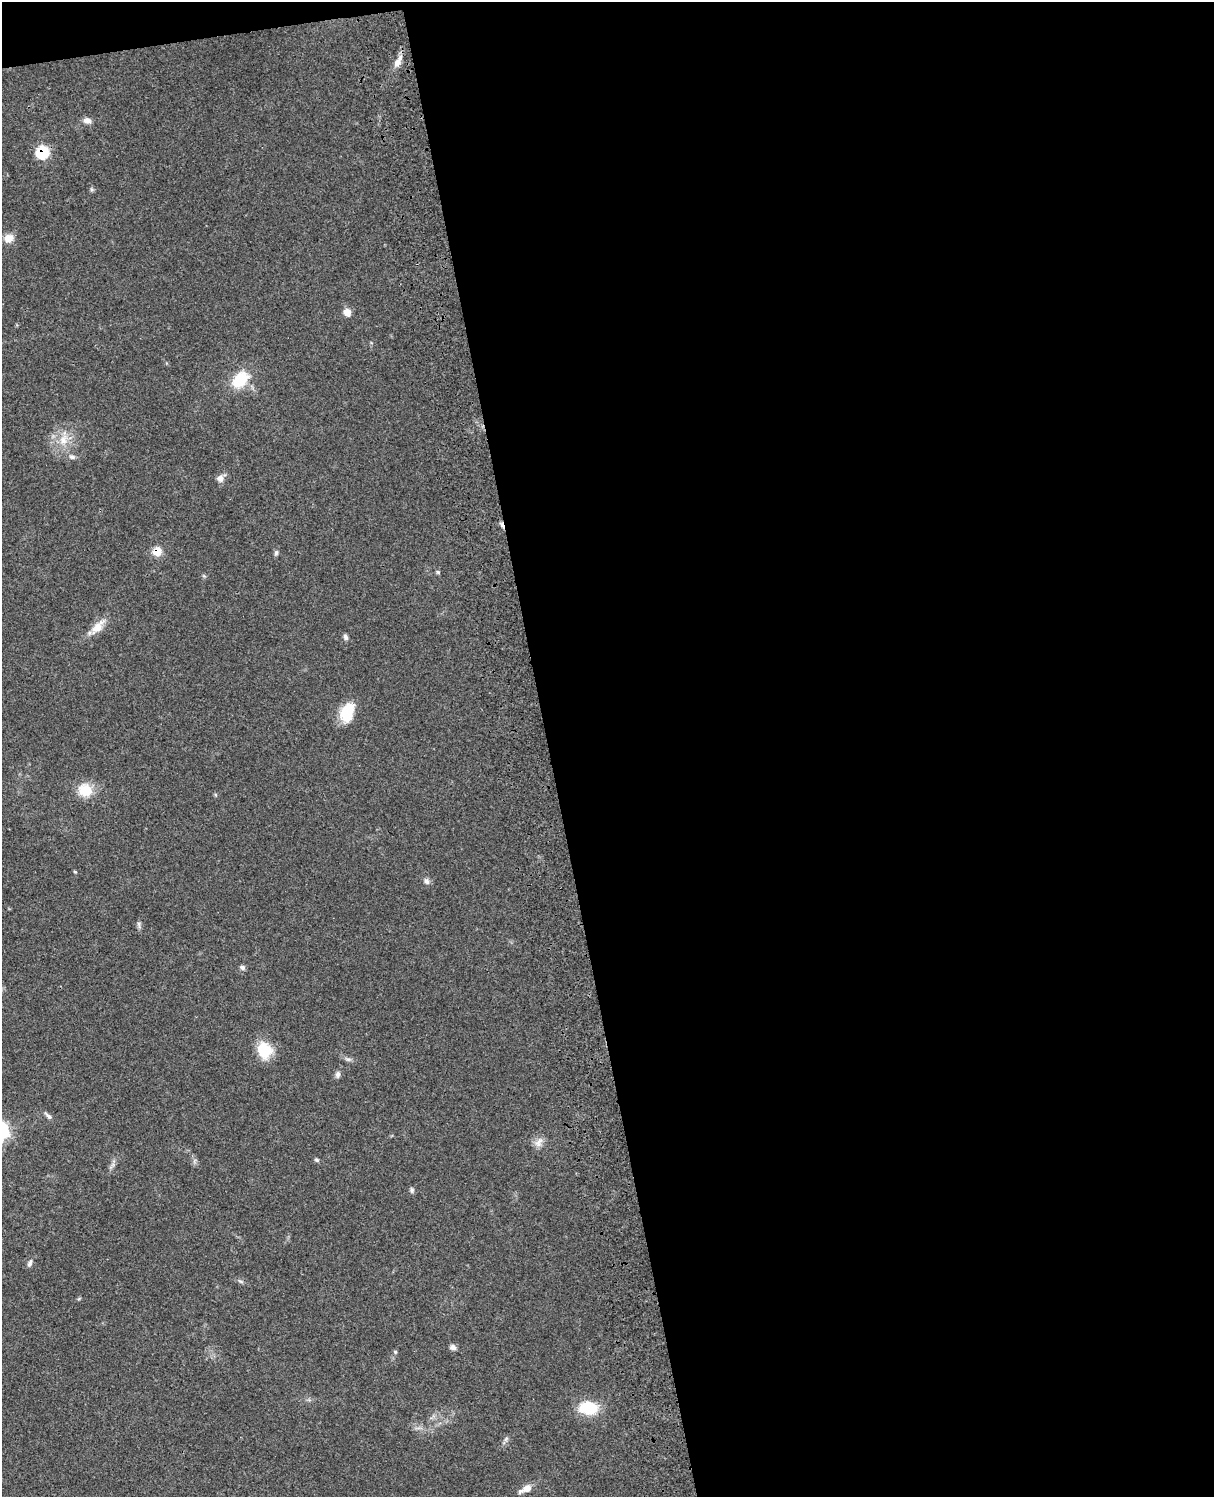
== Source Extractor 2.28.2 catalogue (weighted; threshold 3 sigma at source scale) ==
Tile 4 of 4 x 3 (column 4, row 1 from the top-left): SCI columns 3757-4968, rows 3269-4763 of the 5087 x 4928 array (HDU 1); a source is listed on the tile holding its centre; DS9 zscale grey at full resolution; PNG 1216 x 1499 px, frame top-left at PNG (2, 2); no overlay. Shown black and unused: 56% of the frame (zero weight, under 3 of 4 exposures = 6% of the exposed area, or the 3 px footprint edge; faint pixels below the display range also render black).
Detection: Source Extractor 2.28.2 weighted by HDU 2 'WHT'; one run over the whole footprint, this tile lists its part. Background 0.0799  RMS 0.0058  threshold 0.0263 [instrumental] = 3 sigma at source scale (4.5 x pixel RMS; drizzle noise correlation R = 1.50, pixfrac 1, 0.05/0.05 arcsec/px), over >= 5 px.
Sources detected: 36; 1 cosmic-ray / hot-pixel residue — not listed; the other 35 listed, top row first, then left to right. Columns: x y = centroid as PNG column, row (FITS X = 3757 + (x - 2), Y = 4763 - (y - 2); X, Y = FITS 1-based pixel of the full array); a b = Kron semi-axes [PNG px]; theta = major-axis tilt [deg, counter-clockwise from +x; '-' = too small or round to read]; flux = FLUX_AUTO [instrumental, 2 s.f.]
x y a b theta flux
398 62 18 7 60 4.8
87 120 11 7 -6 2.8
43 152 8 7 - 39
91 189 6 4 -71 0.88
8 238 11 10 - 5
347 312 7 7 - 5.4
240 380 19 13 45 20
64 440 15 12 70 8.4
72 457 9 6 -17 1.9
220 478 8 8 - 3.2
157 551 7 7 - 12
276 553 7 5 74 1.3
438 572 5 5 - 0.86
98 627 25 11 48 8
345 637 8 5 -76 1.5
347 712 21 13 70 18
85 790 16 15 - 13
75 872 5 3 - 0.58
426 881 8 7 - 2.1
139 925 12 3 -80 1.3
242 967 7 6 - 1.6
264 1050 21 17 -70 15
348 1059 7 4 -18 1.3
338 1074 9 6 88 1.8
48 1116 11 5 -42 1.9
539 1142 15 9 53 3.9
317 1160 7 5 -16 0.97
412 1190 8 5 -88 1.3
30 1263 11 5 69 1.7
240 1281 8 3 -19 1
453 1347 8 7 - 2.1
395 1352 5 4 - 0.75
588 1408 20 14 -6 20
506 1439 8 4 53 1.2
527 1488 13 9 29 4.8
Overlapping masked pixels (flux is a lower limit): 2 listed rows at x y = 43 152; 157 551